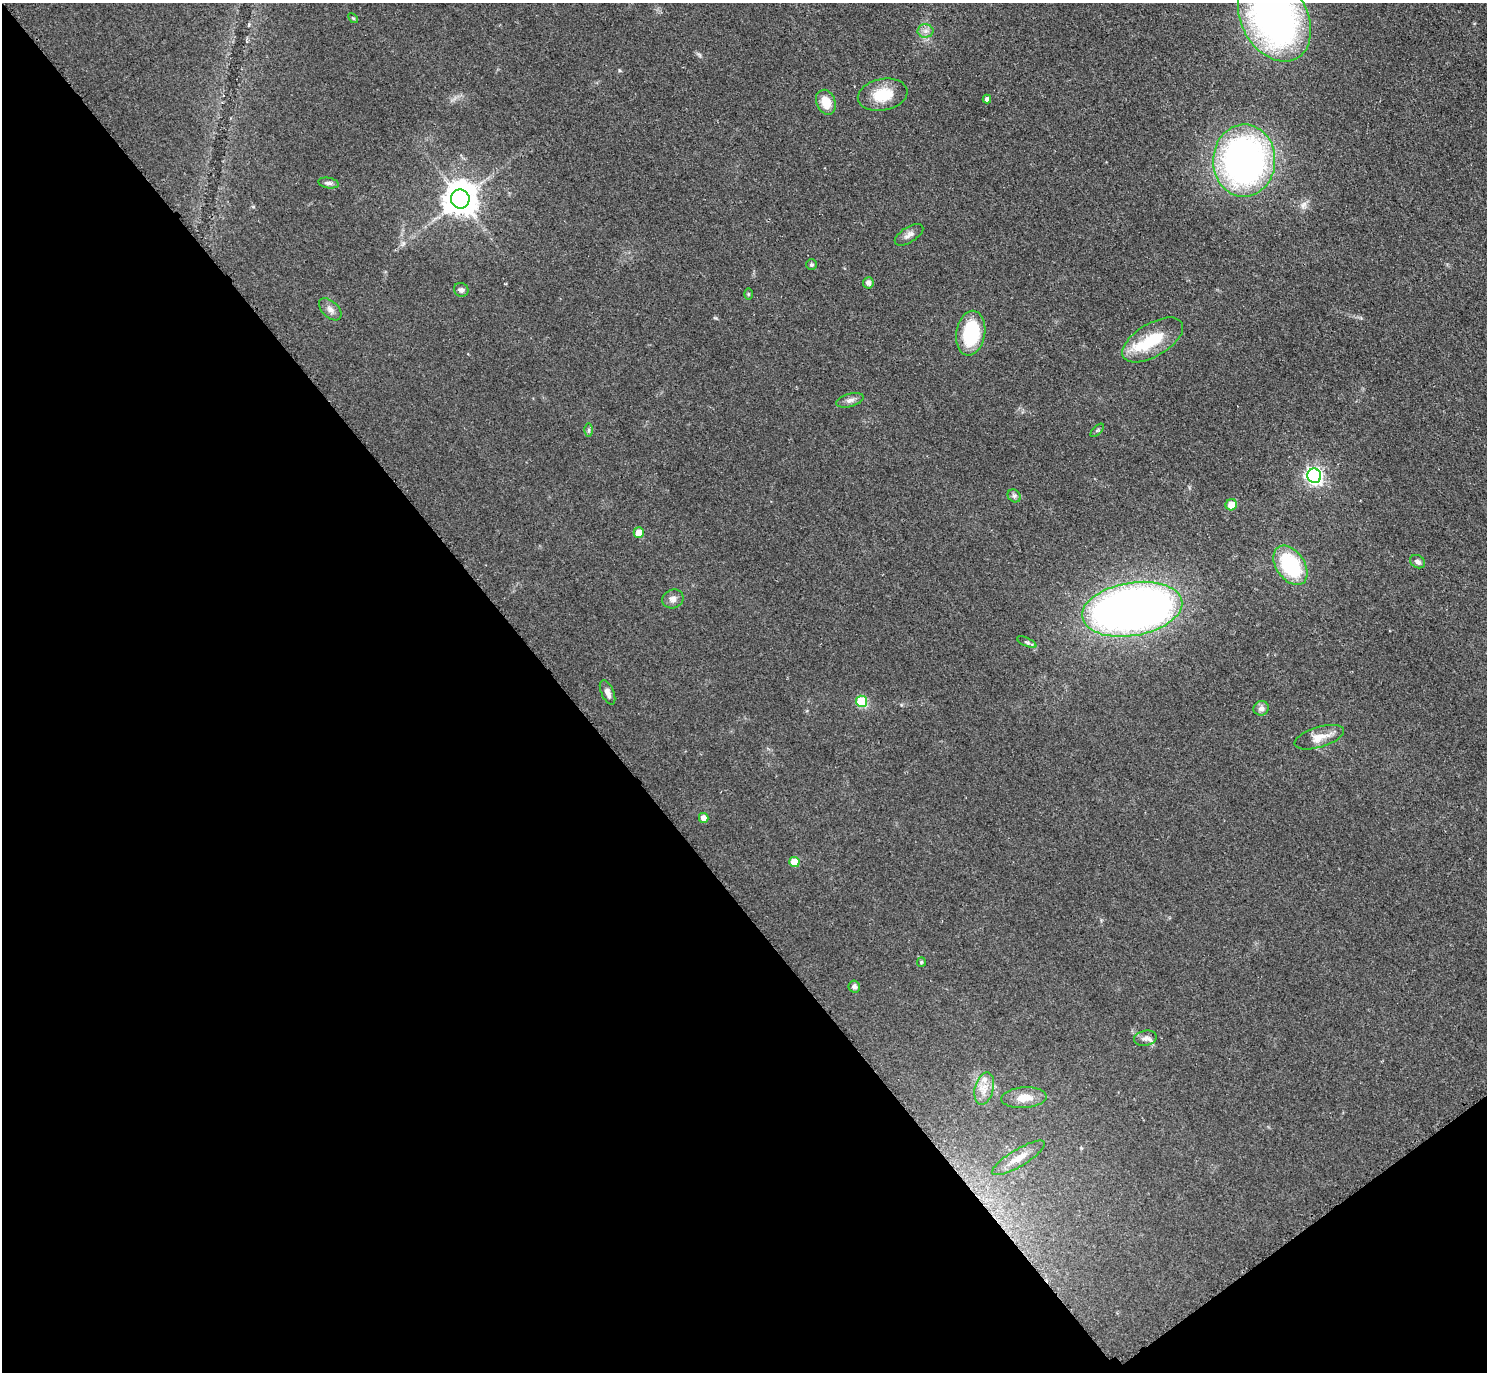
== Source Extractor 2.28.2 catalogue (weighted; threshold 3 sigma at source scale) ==
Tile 14 of 4 x 4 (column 2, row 4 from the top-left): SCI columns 1499-2983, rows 171-1540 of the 5962 x 5959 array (HDU 1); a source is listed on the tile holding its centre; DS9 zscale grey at full resolution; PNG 1489 x 1374 px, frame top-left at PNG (2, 3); each listed source drawn as its Kron ellipse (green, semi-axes under 4 px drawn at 4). Shown black and unused: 40% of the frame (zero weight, under 2 of 3 exposures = <1% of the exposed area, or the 3 px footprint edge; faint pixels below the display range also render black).
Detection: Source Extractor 2.28.2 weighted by HDU 2 'WHT'; one run over the whole footprint, this tile lists its part. Background 0.0783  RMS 0.0078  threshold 0.0353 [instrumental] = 3 sigma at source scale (4.5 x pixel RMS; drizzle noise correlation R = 1.50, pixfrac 1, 0.05/0.05 arcsec/px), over >= 5 px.
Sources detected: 44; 3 inside a brighter listed object's ellipse — not listed separately; the other 41 listed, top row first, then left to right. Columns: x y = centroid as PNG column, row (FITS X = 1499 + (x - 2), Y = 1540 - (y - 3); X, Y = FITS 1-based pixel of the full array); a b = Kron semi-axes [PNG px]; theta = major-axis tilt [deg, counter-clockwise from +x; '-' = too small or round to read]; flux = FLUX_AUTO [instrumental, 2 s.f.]
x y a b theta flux
353 18 6 3 -44 0.9
1274 18 46 33 -61 330
925 31 8 6 0 3.4
883 95 25 15 11 23
987 99 4 4 - 2.8
826 102 13 9 -68 13
1244 161 36 31 89 310
329 183 10 5 -9 2.4
460 199 9 9 - 1600
909 235 16 7 32 4.1
811 265 5 5 - 1.4
868 283 5 5 - 3.4
461 290 7 6 - 2.3
748 294 6 4 -90 0.95
330 309 13 8 -44 4.2
971 333 22 14 81 54
1153 340 34 16 31 31
850 400 14 6 15 3.6
589 430 6 4 89 1.5
1097 430 8 3 45 1.2
1314 476 7 7 - 260
1014 496 7 6 - 2
1231 505 6 5 - 10
639 533 5 5 - 12
1417 562 8 6 -31 2.9
1290 565 22 14 -55 63
673 599 11 9 21 4
1132 609 50 26 9 620
1027 642 10 4 -24 1.5
607 692 13 6 -66 4
862 701 5 5 - 37
1261 708 7 7 - 3.6
1319 737 25 10 17 10
704 818 5 4 - 6.4
794 862 5 5 - 16
921 962 5 4 - 0.92
854 987 6 5 - 2.5
1145 1038 11 7 12 3.9
984 1088 16 9 75 8.6
1024 1098 23 10 4 11
1018 1158 30 8 31 12
Isophote crosses this tile's border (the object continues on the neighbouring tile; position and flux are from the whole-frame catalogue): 1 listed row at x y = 1274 18